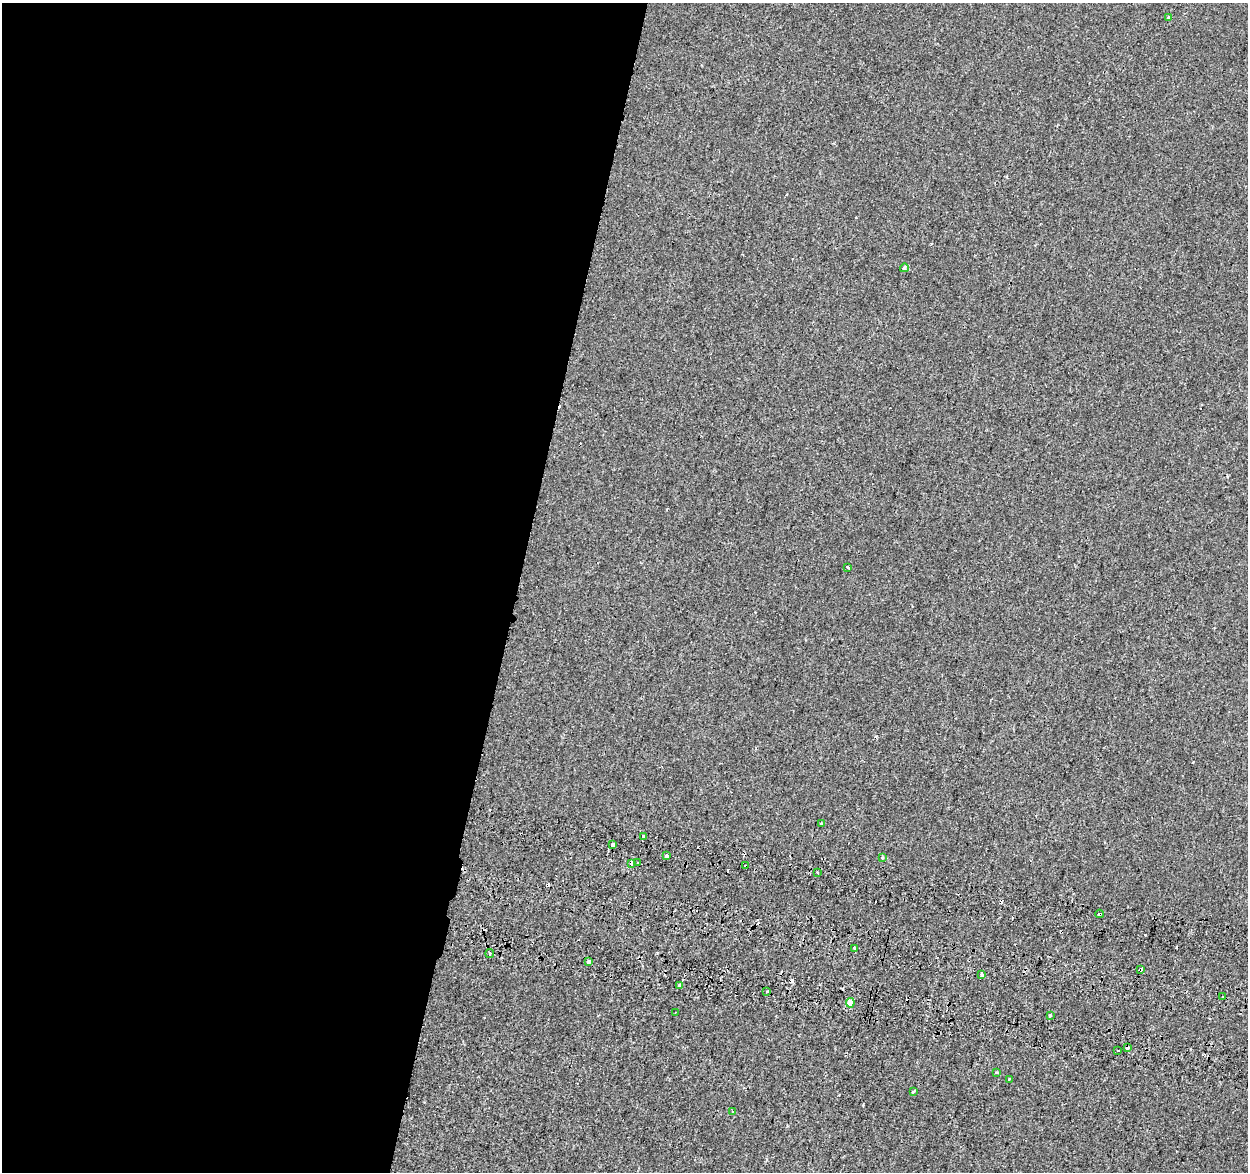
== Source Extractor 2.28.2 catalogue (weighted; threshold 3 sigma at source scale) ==
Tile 5 of 4 x 4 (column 1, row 2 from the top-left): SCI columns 22-1267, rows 2679-3848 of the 5018 x 5298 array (HDU 1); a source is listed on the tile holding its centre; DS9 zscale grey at full resolution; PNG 1250 x 1174 px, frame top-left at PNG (2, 3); each listed source drawn as its Kron ellipse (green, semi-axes under 4 px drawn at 4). Shown black and unused: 42% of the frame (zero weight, under 2 of 3 exposures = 3% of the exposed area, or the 3 px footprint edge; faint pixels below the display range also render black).
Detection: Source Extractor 2.28.2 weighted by HDU 2 'WHT'; one run over the whole footprint, this tile lists its part. Background -7.21e-05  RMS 0.0029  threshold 0.0129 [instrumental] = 3 sigma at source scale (4.5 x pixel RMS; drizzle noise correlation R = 1.50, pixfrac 1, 0.0396/0.0396 arcsec/px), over >= 5 px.
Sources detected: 38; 8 cosmic-ray / hot-pixel residue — neither listed nor drawn; the other 30 listed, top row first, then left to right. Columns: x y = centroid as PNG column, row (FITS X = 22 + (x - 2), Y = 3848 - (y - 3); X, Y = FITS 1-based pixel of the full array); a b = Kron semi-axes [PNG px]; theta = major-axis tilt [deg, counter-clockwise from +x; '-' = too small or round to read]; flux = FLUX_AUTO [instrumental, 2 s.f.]
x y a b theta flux
1169 17 4 3 - 0.66
904 268 4 4 - 0.68
848 567 3 2 - 0.4
821 824 4 2 - 0.48
643 836 3 3 - 0.85
613 845 4 3 - 3.5
666 856 4 3 - 1.4
882 858 4 3 - 0.31
637 862 3 3 - 0.79
631 863 3 3 - 2.2
746 866 3 3 - 3.1
817 873 3 3 - 0.67
1100 914 4 3 - 2
855 948 3 3 - 2.8
490 953 4 3 - 0.55
589 962 3 3 - 1.1
1140 969 4 3 - 1.7
982 974 3 3 - 4
679 985 3 3 - 0.42
767 992 3 3 - 2.9
1222 997 2 2 - 0.41
850 1003 4 4 - 3.1
676 1012 3 2 - 0.28
1050 1015 3 2 - 0.51
1127 1047 4 3 - 2
1118 1051 3 2 - 0.26
996 1073 3 3 - 0.46
1009 1079 3 3 - 0.56
913 1091 3 3 - 0.66
733 1111 3 2 - 0.34
Overlapping masked pixels (flux is a lower limit): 5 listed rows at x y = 631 863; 746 866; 1100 914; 1140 969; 1127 1047